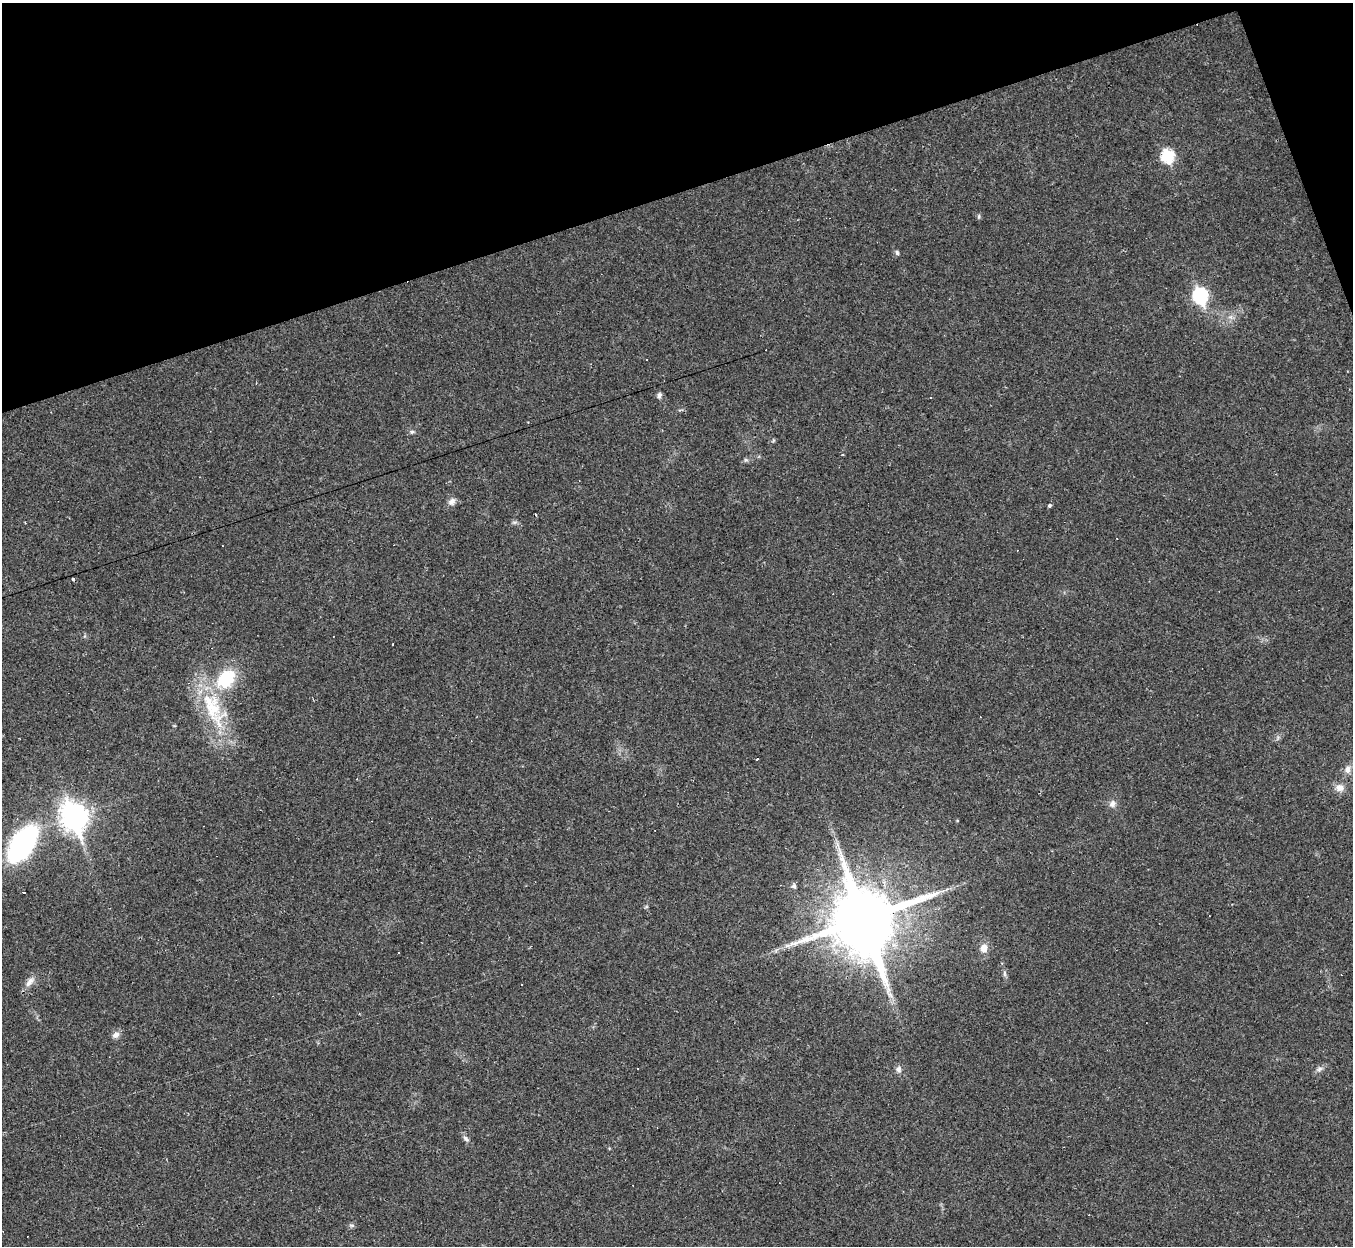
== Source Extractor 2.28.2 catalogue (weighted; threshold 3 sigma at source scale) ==
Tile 3 of 4 x 4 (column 3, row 1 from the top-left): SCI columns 2705-4055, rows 4002-5245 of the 5407 x 5390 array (HDU 1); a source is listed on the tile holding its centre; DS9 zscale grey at full resolution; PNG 1355 x 1248 px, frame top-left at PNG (2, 3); no overlay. Shown black and unused: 16% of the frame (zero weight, under 2 of 3 exposures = <1% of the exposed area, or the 3 px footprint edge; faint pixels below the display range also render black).
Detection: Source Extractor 2.28.2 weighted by HDU 2 'WHT'; one run over the whole footprint, this tile lists its part. Background 0.0571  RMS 0.0059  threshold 0.0264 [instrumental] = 3 sigma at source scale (4.5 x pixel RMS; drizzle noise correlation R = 1.50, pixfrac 1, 0.05/0.05 arcsec/px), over >= 5 px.
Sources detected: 45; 1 inside a brighter object's white glare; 13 cosmic-ray / hot-pixel residue — not listed; the other 31 listed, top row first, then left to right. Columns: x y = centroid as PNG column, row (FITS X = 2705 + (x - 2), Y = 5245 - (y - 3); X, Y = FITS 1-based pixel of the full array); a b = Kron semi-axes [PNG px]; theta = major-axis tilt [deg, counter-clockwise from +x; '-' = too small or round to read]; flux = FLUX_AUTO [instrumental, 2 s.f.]
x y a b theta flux
1167 156 7 6 - 56
979 216 6 4 72 0.81
897 253 7 5 -73 1.1
1200 296 8 7 - 99
659 395 8 5 75 1.5
412 432 6 5 - 1
843 454 3 2 - 0.43
746 460 6 4 -18 0.91
452 502 11 8 46 2.9
1049 505 3 3 - 1.7
226 678 25 17 45 29
212 707 50 24 -72 44
757 759 4 3 - 210
1348 769 11 7 81 3.3
1340 788 11 10 - 4.2
1112 804 9 7 59 2.9
74 816 11 9 -69 600
22 844 30 16 55 110
794 886 6 6 - 1.5
24 892 3 3 - 98
863 919 20 18 20 5900
984 948 10 8 73 4.7
399 952 3 2 - 0.56
1004 973 9 4 -89 1.4
30 982 16 7 52 4.2
522 984 3 3 - 3.9
116 1035 10 7 43 2.8
898 1069 8 7 - 2.3
1319 1069 8 7 - 2
466 1139 9 6 -40 1.7
352 1225 8 4 0 1.1